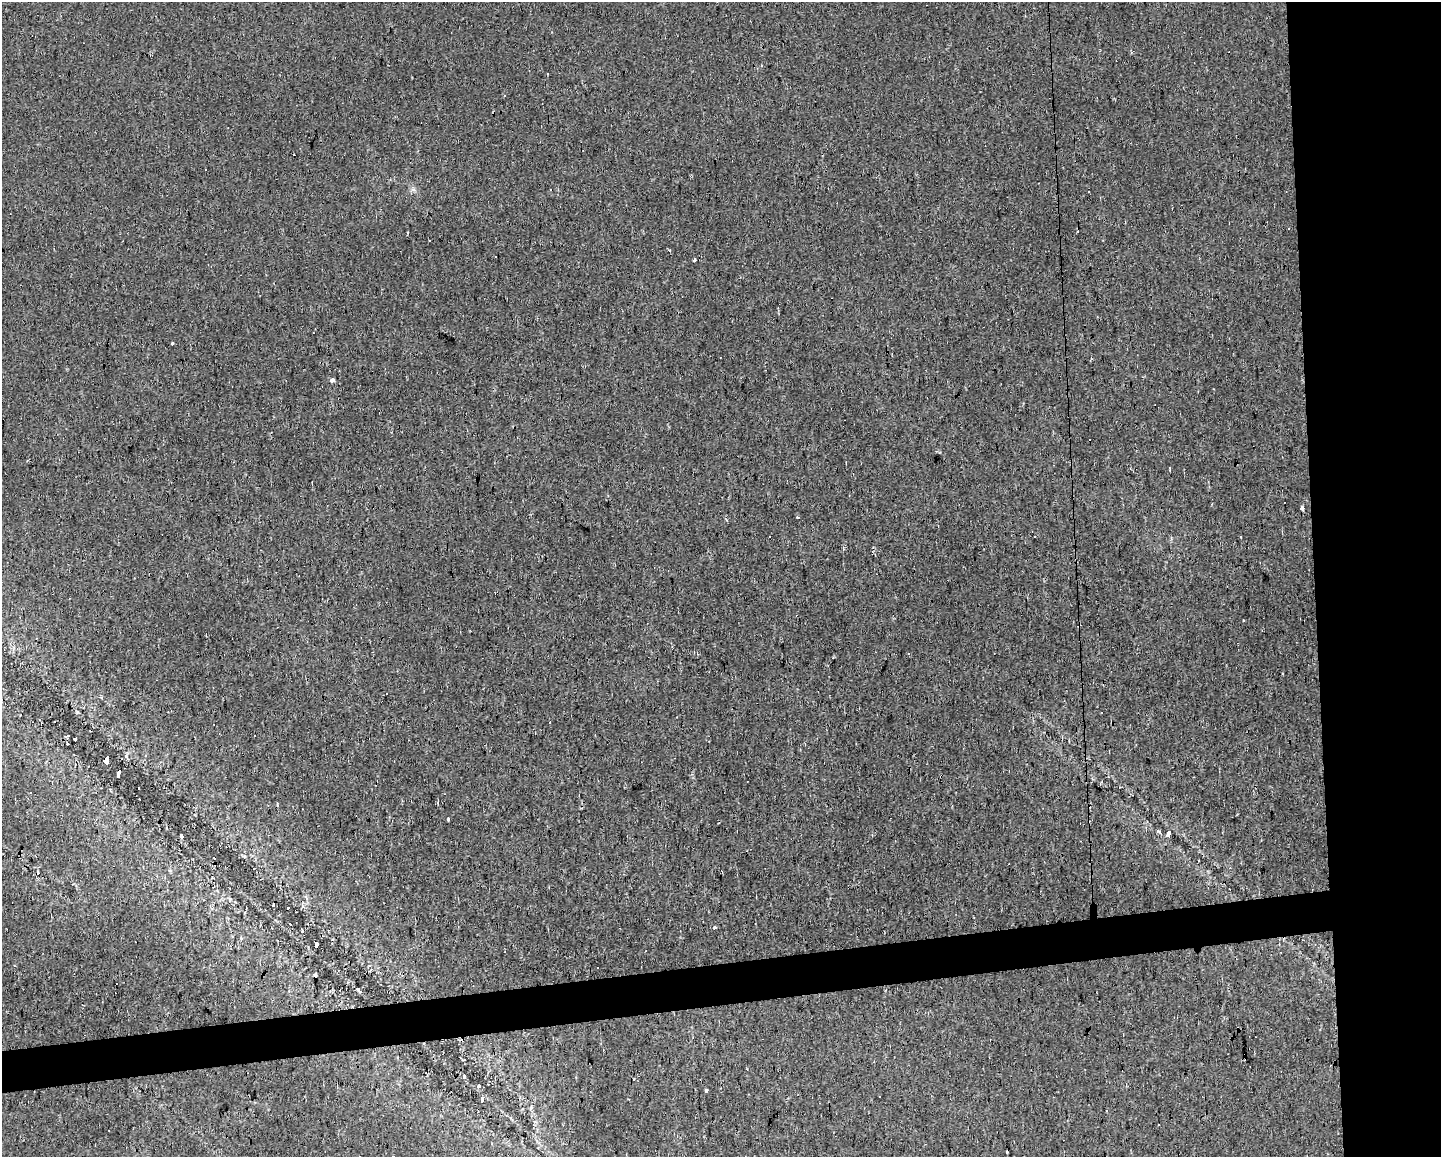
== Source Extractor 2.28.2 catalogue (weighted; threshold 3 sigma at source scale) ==
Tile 6 of 3 x 4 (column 3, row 2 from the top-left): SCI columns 2888-4326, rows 2312-3466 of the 4377 x 4622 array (HDU 1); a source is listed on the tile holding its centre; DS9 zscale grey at full resolution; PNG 1443 x 1159 px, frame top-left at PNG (2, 2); no overlay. Shown black and unused: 12% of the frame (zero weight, under 2 of 3 exposures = <1% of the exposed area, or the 3 px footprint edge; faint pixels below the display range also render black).
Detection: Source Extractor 2.28.2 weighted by HDU 2 'WHT'; one run over the whole footprint, this tile lists its part. Background 0.0146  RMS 0.0062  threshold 0.0277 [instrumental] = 3 sigma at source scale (4.5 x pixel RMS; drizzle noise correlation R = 1.50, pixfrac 1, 0.0396/0.0396 arcsec/px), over >= 5 px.
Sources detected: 44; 16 cosmic-ray / hot-pixel residue — not listed; the other 28 listed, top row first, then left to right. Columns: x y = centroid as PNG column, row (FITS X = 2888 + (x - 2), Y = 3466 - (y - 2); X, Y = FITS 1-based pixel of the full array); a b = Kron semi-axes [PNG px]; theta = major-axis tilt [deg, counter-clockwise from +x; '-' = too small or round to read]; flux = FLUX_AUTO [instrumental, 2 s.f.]
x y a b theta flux
694 259 3 3 - 6.9
172 343 3 3 - 5.5
332 380 4 3 - 6.7
1170 470 3 2 - 1.4
1302 508 4 3 - 1.9
797 517 3 2 - 0.69
1241 537 3 3 - 1.1
387 694 3 3 - 1
101 698 3 3 - 2.2
67 736 4 3 - 1.4
75 739 4 3 - 5.4
106 761 6 5 - 100
118 773 5 4 - 67
138 788 3 3 - 3.6
31 793 3 3 - 1
448 819 3 3 - 1.6
1169 833 5 3 - 9.7
181 836 4 3 - 1.9
273 905 4 3 - 4.3
290 924 4 3 - 8
715 928 3 3 - 4.8
301 931 4 3 - 3.8
316 946 5 3 - 19
359 989 4 3 - 25
463 1077 4 3 - 10
479 1086 4 4 - 1.1
706 1091 4 3 - 2.4
482 1098 5 3 - 55
Overlapping masked pixels (flux is a lower limit): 2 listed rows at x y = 106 761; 118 773
Unlisted compact peaks at least as high as the median listed source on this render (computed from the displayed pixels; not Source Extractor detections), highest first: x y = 126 756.